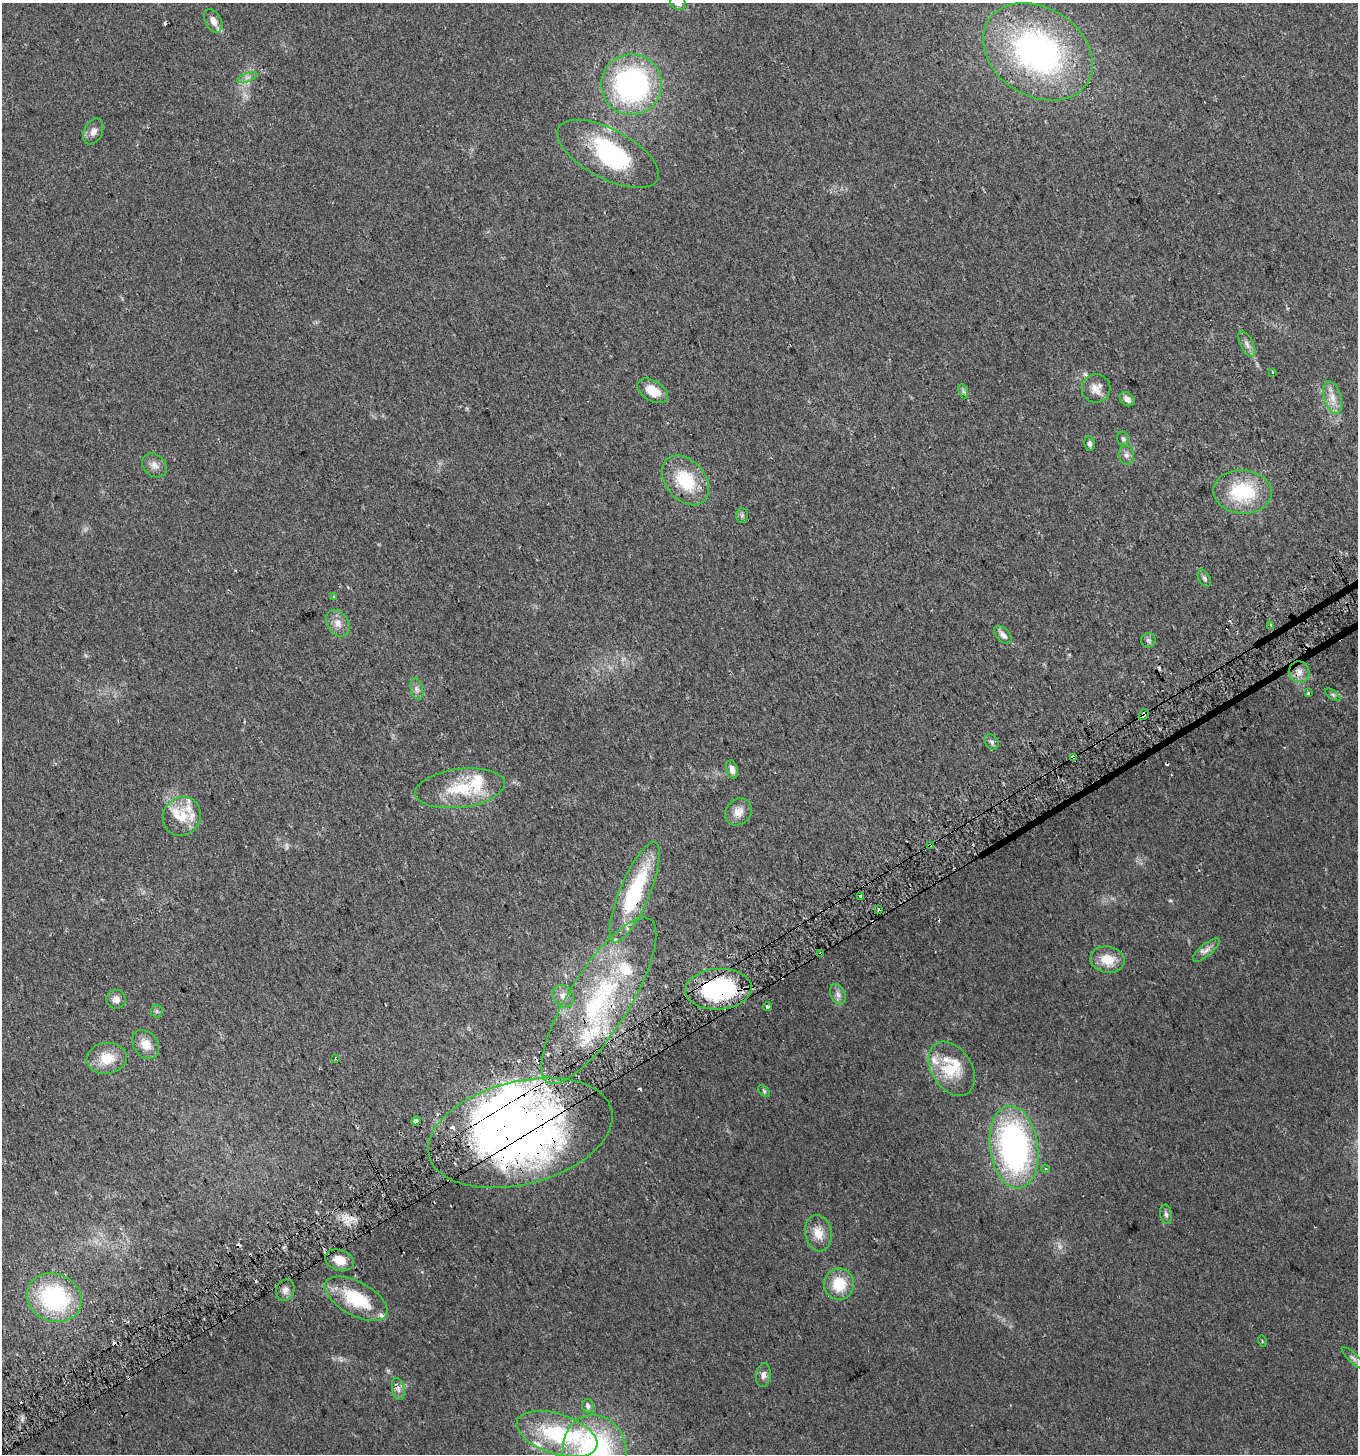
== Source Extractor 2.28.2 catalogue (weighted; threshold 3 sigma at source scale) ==
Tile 7 of 4 x 4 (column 3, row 2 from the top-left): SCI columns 2899-4254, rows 2935-4386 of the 5736 x 5871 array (HDU 1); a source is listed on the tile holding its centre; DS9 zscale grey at full resolution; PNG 1360 x 1456 px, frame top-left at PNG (2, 3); each listed source drawn as its Kron ellipse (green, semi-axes under 4 px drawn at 4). Shown black and unused: <1% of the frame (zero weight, under 2 of 3 exposures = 2% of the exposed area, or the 3 px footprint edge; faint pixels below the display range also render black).
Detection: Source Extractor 2.28.2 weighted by HDU 2 'WHT'; one run over the whole footprint, this tile lists its part. Background 0.0479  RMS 0.0082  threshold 0.0368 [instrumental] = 3 sigma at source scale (4.5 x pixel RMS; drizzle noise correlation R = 1.50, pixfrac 1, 0.0396/0.0396 arcsec/px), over >= 5 px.
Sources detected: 116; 2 too faint to see at this stretch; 4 inside a brighter object's white glare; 15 cosmic-ray / hot-pixel residue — neither listed nor drawn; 20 inside a brighter listed object's ellipse — not listed separately; the other 75 listed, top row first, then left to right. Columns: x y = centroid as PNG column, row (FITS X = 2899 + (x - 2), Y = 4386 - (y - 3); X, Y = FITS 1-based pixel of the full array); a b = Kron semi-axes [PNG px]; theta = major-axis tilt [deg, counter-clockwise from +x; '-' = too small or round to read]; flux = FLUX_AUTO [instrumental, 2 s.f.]
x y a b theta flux
678 3 8 7 - 5.7
213 21 13 8 -62 7.1
1038 52 59 44 -32 220
247 77 10 3 21 2.1
631 84 30 30 - 170
93 132 14 9 65 5
608 154 56 24 -28 83
1247 344 14 6 -63 4
1273 373 3 2 - 1.1
1096 388 14 14 - 9
653 391 17 10 -30 15
963 391 7 4 -71 1.5
1333 397 17 8 -75 7.9
1127 399 8 6 -39 4.3
1123 439 7 6 - 1.9
1090 444 7 5 -83 2.1
1126 455 9 7 -79 3.3
154 465 13 10 -42 5.8
685 480 28 19 -50 38
1242 492 29 22 -4 53
742 515 7 6 - 1.6
1204 578 9 5 -61 2.1
334 597 4 3 - 1.1
338 623 14 10 -57 7.3
1271 625 3 3 - 0.93
1003 635 11 6 -47 3.8
1148 640 7 7 - 2
1299 672 11 10 - 6.7
417 689 11 6 -76 3.1
1308 693 3 3 - 6.1
1333 695 8 4 -36 1.5
1144 714 6 3 60 24
992 742 8 6 -53 2.1
1073 757 4 3 - 29
732 769 9 5 -78 4.4
460 788 45 19 7 40
738 812 14 12 44 8
182 816 20 18 55 17
930 846 3 3 - 39
635 892 54 15 67 76
861 896 3 3 - 2.9
878 909 3 2 - 0.9
1206 950 17 6 40 4.6
821 953 3 3 - 2.4
1107 960 17 13 -9 16
718 989 33 20 3 95
838 994 11 7 -66 3.7
563 996 12 9 -54 5.3
116 999 9 9 - 4.8
599 1001 96 30 58 110
767 1007 4 3 - 9.8
157 1011 6 6 - 1.7
146 1044 15 12 -52 11
107 1058 20 15 7 18
335 1058 3 2 - 0.76
952 1069 29 20 -57 25
764 1091 7 4 -46 1.4
416 1121 4 4 - 8.5
520 1133 94 51 14 530
1014 1147 41 24 -82 230
1045 1169 4 4 - 1
1166 1214 9 6 -81 2.4
818 1233 18 13 -80 12
340 1260 15 10 -18 11
839 1284 16 15 - 24
285 1290 11 9 68 4.4
54 1298 28 23 -22 88
356 1299 34 16 -29 45
1262 1341 6 3 -73 0.71
1353 1358 14 5 -45 2.9
763 1375 12 7 82 4.1
398 1389 11 6 -77 3.5
588 1406 7 6 - 2.9
557 1434 42 20 -18 67
595 1452 37 32 -80 170
Overlapping masked pixels (flux is a lower limit): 9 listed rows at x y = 1144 714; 1073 757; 930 846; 635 892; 821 953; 718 989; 599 1001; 520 1133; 340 1260
Isophote crosses this tile's border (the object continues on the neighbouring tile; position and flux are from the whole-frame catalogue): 2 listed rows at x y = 678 3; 595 1452